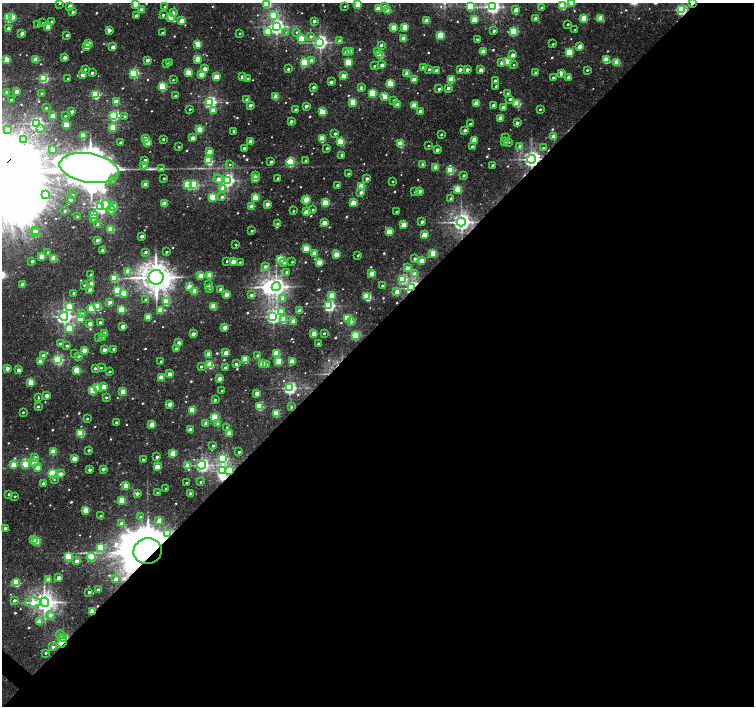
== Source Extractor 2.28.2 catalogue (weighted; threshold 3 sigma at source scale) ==
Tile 12 of 4 x 4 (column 4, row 3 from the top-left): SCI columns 4519-6022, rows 1639-3046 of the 6022 x 6028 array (HDU 1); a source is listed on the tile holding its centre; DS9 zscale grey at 2 x 2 block average (1 PNG px = mean of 2 x 2 image px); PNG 756 x 708 px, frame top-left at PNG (2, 3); each listed source drawn as its Kron ellipse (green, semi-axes under 4 px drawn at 4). Shown black and unused: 54% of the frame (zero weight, under 3 of 5 exposures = <1% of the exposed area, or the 3 px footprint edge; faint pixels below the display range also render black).
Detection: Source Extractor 2.28.2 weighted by HDU 2 'WHT'; one run over the whole footprint, this tile lists its part. Background 0.0162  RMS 0.0019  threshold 0.00867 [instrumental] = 3 sigma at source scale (4.5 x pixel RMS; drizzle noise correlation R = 1.50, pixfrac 1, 0.0396/0.0396 arcsec/px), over >= 5 px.
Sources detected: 651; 8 too faint to see at this stretch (2 x 2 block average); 2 inside a brighter object's white glare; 4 cosmic-ray / hot-pixel residue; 2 long thin detections or spike segments (spike, bleed or trail) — neither listed nor drawn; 4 inside a brighter listed object's ellipse — not listed separately; of the other 631, all 500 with FLUX_AUTO >= 0.544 (the completeness limit of this list) listed and drawn (131 fainter detections not listed), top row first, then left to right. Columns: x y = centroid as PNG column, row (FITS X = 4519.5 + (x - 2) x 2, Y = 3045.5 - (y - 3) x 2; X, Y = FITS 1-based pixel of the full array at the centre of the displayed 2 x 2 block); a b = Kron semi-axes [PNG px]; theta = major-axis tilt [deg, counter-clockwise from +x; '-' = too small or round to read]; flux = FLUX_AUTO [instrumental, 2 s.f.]
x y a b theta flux
60 3 2 2 - 0.59
572 3 3 3 - 14
692 3 3 2 - 3.5
267 4 3 3 - 27
135 5 3 2 - 7.3
358 5 3 2 - 11
70 6 3 2 - 5.1
345 6 2 2 - 0.55
384 6 3 3 - 1.5
471 6 3 3 - 26
563 6 3 3 - 24
165 7 2 2 - 1.2
493 7 4 4 - 140
541 8 3 2 - 1.1
378 9 3 2 - 9.2
141 10 2 2 - 4.5
388 10 3 2 - 11
516 10 3 2 - 6.2
681 10 3 3 - 79
73 12 2 2 - 2
173 13 4 3 - 1.9
163 15 3 3 - 1.1
274 15 3 3 - 30
136 16 2 2 - 2.1
12 17 3 3 - 5.6
171 17 3 3 - 17
9 18 3 3 - 42
536 18 2 2 - 3.3
601 18 3 2 - 12
474 19 3 2 - 9.9
584 19 3 3 - 20
182 21 3 2 - 9.5
314 21 2 2 - 1.9
427 21 3 2 - 8
52 22 2 2 - 2
43 23 2 2 - 0.56
568 24 2 2 - 0.66
38 25 2 2 - 1.1
48 27 3 2 - 8.4
276 27 4 4 - 170
394 27 3 2 - 9.7
405 27 3 2 - 12
8 28 3 2 - 1.5
109 30 3 2 - 3.7
575 30 2 2 - 0.77
268 31 3 3 - 16
494 31 3 2 - 1.2
514 31 3 3 - 36
286 32 4 3 - 0.63
297 32 3 3 - 0.63
22 33 2 2 - 4
162 33 2 2 - 1.8
240 34 2 2 - 0.7
67 35 2 2 - 1.4
311 36 3 3 - 1.1
440 36 3 3 - 23
301 38 3 3 - 16
404 39 3 2 - 9.8
478 40 2 2 - 1.7
340 41 3 2 - 4
320 42 4 3 - 150
88 43 3 2 - 4.9
198 44 3 3 - 11
553 44 2 2 - 0.64
381 45 2 2 - 1.6
580 46 3 2 - 6.4
87 47 3 2 - 4.6
113 47 2 2 - 5.2
350 51 3 2 - 6.4
346 52 2 2 - 3.2
377 52 3 3 - 1
483 52 3 2 - 9.8
569 52 3 3 - 26
380 55 3 3 - 23
513 55 3 2 - 5.1
65 58 2 2 - 2.7
198 59 3 2 - 12
7 60 3 3 - 10
36 60 3 2 - 10
147 60 2 2 - 2.7
311 60 3 2 - 3.5
607 60 3 3 - 18
169 62 2 2 - 0.54
348 62 3 3 - 21
502 62 3 2 - 4.4
507 62 3 3 - 19
617 62 3 3 - 14
167 63 2 2 - 1.2
304 63 3 3 - 32
382 65 2 2 - 3.3
514 65 3 2 - 0.58
374 66 2 2 - 0.71
423 68 3 2 - 3.6
85 69 2 2 - 0.78
205 69 3 2 - 5.4
288 69 2 2 - 1.4
429 69 2 2 - 1.3
436 70 3 2 - 2.9
460 70 2 2 - 2.6
467 70 2 2 - 2.9
481 70 3 2 - 5.6
587 70 2 2 - 0.74
92 73 2 2 - 1.8
134 73 3 3 - 54
189 73 3 3 - 15
407 73 3 2 - 8.8
536 73 2 2 - 3.1
201 74 3 2 - 6.7
561 74 3 2 - 1.6
82 75 3 2 - 3.5
344 76 3 2 - 8.3
216 77 3 2 - 13
242 77 2 2 - 5.3
553 77 2 2 - 1.1
569 77 3 2 - 4
43 78 3 3 - 47
68 79 2 2 - 1.1
247 79 3 2 - 0.8
173 80 2 2 - 0.58
414 80 3 2 - 9.3
451 80 3 3 - 20
495 81 2 2 - 2.9
331 82 3 2 - 2.4
390 84 3 3 - 22
496 86 2 2 - 0.66
163 87 3 3 - 35
314 87 2 2 - 2.3
361 87 3 3 - 1.1
448 88 2 2 - 2.5
439 89 2 2 - 1.3
17 91 2 2 - 5.7
6 92 2 2 - 1.3
42 93 2 2 - 1.2
372 93 3 3 - 23
508 93 3 2 - 1.4
95 95 3 3 - 38
175 96 2 2 - 1.3
276 97 3 2 - 11
385 97 3 3 - 9.8
510 99 3 3 - 1.1
11 100 2 2 - 0.67
247 100 2 2 - 3.1
394 100 3 2 - 0.94
116 102 3 2 - 8.6
210 102 4 3 - 100
353 102 3 3 - 18
476 103 3 2 - 8.9
517 104 3 3 - 23
250 105 2 2 - 2.8
398 105 3 2 - 6
414 105 3 3 - 11
493 105 3 2 - 1.3
306 106 2 2 - 2.8
503 107 3 2 - 2.4
46 108 2 2 - 0.82
190 109 2 2 - 0.69
540 109 2 2 - 1.1
213 110 3 3 - 4.3
296 110 2 2 - 2.7
72 111 2 2 - 2.3
420 111 2 2 - 3.7
322 112 3 3 - 20
114 115 3 3 - 69
53 116 3 2 - 7.9
65 116 2 2 - 0.67
125 116 3 3 - 1
500 118 3 2 - 6.7
291 121 2 2 - 2
36 123 3 3 - 98
517 123 2 2 - 2.1
470 124 2 2 - 1.1
66 125 3 2 - 12
113 127 3 3 - 19
41 128 4 3 - 1.1
8 130 2 2 - 1.8
200 130 3 3 - 20
465 130 3 2 - 1.9
234 131 2 2 - 2.1
335 133 2 2 - 1.7
441 135 2 2 - 0.82
83 136 3 2 - 11
554 137 3 2 - 8.5
193 138 2 2 - 5.2
505 138 3 2 - 0.76
24 139 4 3 - 1.4
145 139 3 2 - 8.4
163 139 2 2 - 1.1
322 139 3 3 - 15
474 140 4 3 - 7
251 141 3 2 - 6
120 142 2 2 - 1.4
341 142 3 3 - 22
505 142 3 2 - 2.5
509 142 3 3 - 0.7
148 143 4 2 - 6.1
400 144 3 3 - 21
428 146 2 2 - 0.59
520 146 3 3 - 2.4
179 147 2 2 - 0.54
472 147 2 2 - 2
244 148 2 2 - 2.3
327 148 2 2 - 0.88
543 148 3 2 - 0.99
53 150 3 3 - 1.9
437 150 2 2 - 3.1
209 152 3 2 - 7.9
342 155 2 2 - 2.1
531 159 4 4 - 220
145 160 2 2 - 1.9
209 161 3 3 - 32
306 161 2 2 - 1.7
271 162 2 2 - 1.7
290 162 4 3 - 35
230 164 3 3 - 0.68
423 164 2 2 - 3.6
144 165 3 3 - 2.2
492 165 2 2 - 1.5
436 167 3 2 - 7.2
89 168 30 14 -10 1500
162 169 4 3 - 1.4
450 171 3 3 - 26
349 174 2 2 - 2.5
463 175 2 2 - 1.2
255 176 2 2 - 2.7
164 178 2 2 - 0.9
278 178 2 2 - 0.83
367 178 2 2 - 2.1
218 179 5 3 - 3.4
255 179 3 2 - 3.9
113 180 3 3 - 1.2
227 180 4 3 - 140
393 181 2 2 - 0.59
145 184 3 2 - 5.7
188 185 3 3 - 27
194 185 3 3 - 45
337 185 2 2 - 1.1
362 186 3 3 - 18
223 188 3 3 - 7.8
458 189 3 3 - 22
419 191 3 2 - 4.8
361 192 3 2 - 2.3
415 192 2 2 - 0.8
45 194 3 3 - 2.4
73 195 3 2 - 0.69
213 197 3 3 - 24
222 197 3 3 - 1.6
255 198 3 3 - 17
451 198 2 2 - 1.4
71 199 2 2 - 3.6
306 200 4 3 - 16
325 203 3 3 - 19
353 203 3 3 - 13
164 204 3 2 - 9.4
267 204 3 2 - 4.6
106 205 5 3 - 5.4
114 206 4 3 - 3.3
101 207 4 3 - 140
252 207 3 2 - 7.1
111 210 4 4 - 3.8
313 210 3 2 - 0.88
65 211 2 2 - 1
293 211 2 2 - 0.57
306 212 3 2 - 6.6
396 212 2 2 - 0.91
93 215 3 3 - 8.5
77 217 2 2 - 0.77
94 219 3 3 - 4.1
422 222 2 2 - 2.3
461 222 4 4 - 270
324 223 3 3 - 5.9
98 224 3 2 - 2.8
278 224 3 2 - 2.9
403 225 3 2 - 9.4
111 229 3 3 - 19
35 230 3 2 - 2.7
252 231 2 2 - 0.96
389 232 3 2 - 11
36 233 3 3 - 11
424 235 3 2 - 9.8
142 236 2 2 - 2.6
97 240 2 2 - 3.3
236 245 2 2 - 0.73
306 248 3 3 - 16
103 251 2 2 - 6
48 252 3 2 - 0.67
146 252 3 2 - 0.93
166 252 2 2 - 0.97
433 253 3 2 - 16
314 254 3 2 - 9.7
336 254 3 2 - 8.2
358 255 2 2 - 0.76
42 256 3 2 - 9.3
54 259 3 3 - 15
281 259 3 3 - 27
415 259 2 2 - 1.5
32 261 2 2 - 2.2
227 261 2 2 - 0.76
421 261 3 2 - 8
233 262 3 2 - 6.8
240 262 2 2 - 0.68
292 262 2 2 - 0.55
319 262 3 2 - 8.7
284 263 3 3 - 1.4
265 266 3 2 - 2.3
407 268 3 2 - 5.4
128 272 3 3 - 9.2
286 272 2 2 - 1.2
372 273 3 2 - 9.4
415 274 3 2 - 5.1
91 275 2 2 - 2.7
210 275 3 3 - 13
200 276 3 2 - 8.4
156 277 7 7 - 770
114 278 3 3 - 23
403 279 3 3 - 38
23 284 2 2 - 4.7
91 284 2 2 - 4.1
84 285 2 2 - 0.8
208 285 3 2 - 1.9
276 286 4 4 - 230
382 286 2 2 - 0.76
189 287 3 2 - 11
412 288 4 2 - 130
209 289 3 3 - 0.66
221 289 2 2 - 3.4
90 290 2 2 - 3
118 291 3 3 - 34
195 291 3 3 - 12
397 292 3 2 - 4.9
74 293 2 2 - 2.1
124 293 3 3 - 6.8
226 294 3 2 - 7.1
251 295 3 2 - 1.9
332 295 3 3 - 10
367 297 3 3 - 29
282 299 3 3 - 3.2
146 300 3 2 - 2.1
110 302 3 2 - 2.6
166 302 3 3 - 23
98 306 3 3 - 16
213 306 3 3 - 13
329 306 3 3 - 85
69 307 4 3 - 14
91 309 3 3 - 22
122 310 3 3 - 23
160 310 3 3 - 10
299 310 2 2 - 3.5
281 311 3 3 - 6.7
82 314 3 3 - 2.9
64 316 4 4 - 170
273 316 4 4 - 150
148 317 3 2 - 11
348 318 3 3 - 29
80 319 3 3 - 11
284 320 3 3 - 15
293 321 3 2 - 6.5
100 322 2 2 - 1.7
351 322 3 3 - 2
90 324 3 2 - 4.1
123 326 2 2 - 5
225 327 3 2 - 6.9
69 328 3 3 - 20
324 333 2 2 - 0.76
104 334 3 2 - 5.5
193 334 2 2 - 3.9
314 334 3 2 - 9.6
355 335 3 3 - 43
103 337 3 2 - 4.6
99 338 3 2 - 0.62
179 343 2 2 - 3.5
60 344 2 2 - 1.5
319 344 2 2 - 3.7
67 346 2 2 - 1.2
114 349 2 2 - 1.7
176 349 2 2 - 3.1
84 350 3 2 - 7.2
104 350 2 2 - 4.6
226 353 3 2 - 7.2
277 353 3 3 - 19
75 354 2 2 - 0.7
208 354 3 2 - 6.2
43 355 3 2 - 2.8
257 355 2 2 - 1
79 356 2 2 - 1.8
58 359 3 3 - 65
245 359 3 3 - 20
161 361 2 2 - 1.3
279 361 3 3 - 17
292 361 3 2 - 9
40 362 3 2 - 7.2
263 363 3 2 - 10
236 364 3 3 - 1.4
267 364 3 2 - 1.9
210 365 3 3 - 22
201 367 3 2 - 0.92
225 367 3 2 - 1.4
7 368 2 2 - 4.2
95 368 2 2 - 1.5
101 368 2 2 - 0.9
18 370 3 2 - 2.6
77 370 3 3 - 18
109 372 3 2 - 1.1
170 374 3 2 - 5.8
161 378 3 2 - 10
219 379 2 2 - 5.1
31 382 3 3 - 14
104 387 3 2 - 6.7
98 388 3 3 - 13
289 388 3 3 - 110
93 390 3 3 - 21
222 391 2 2 - 0.58
123 392 3 2 - 12
257 393 3 2 - 6.6
47 396 3 2 - 3.6
106 397 2 2 - 1.1
38 398 4 2 - 0.64
215 400 2 2 - 1.1
170 404 3 2 - 5.6
259 406 3 3 - 22
38 407 2 2 - 1.1
291 407 3 2 - 0.71
192 410 3 3 - 16
23 412 2 2 - 0.68
276 413 3 3 - 22
215 417 3 3 - 38
87 419 2 2 - 0.65
116 422 2 2 - 1.6
206 423 3 2 - 4.5
152 424 3 2 - 6.6
218 424 3 3 - 3
227 427 2 2 - 0.56
190 430 3 2 - 7.2
81 433 3 3 - 28
229 433 3 2 - 9.3
213 446 2 2 - 1.3
89 450 2 2 - 1.6
53 452 3 3 - 11
239 452 2 2 - 0.82
173 453 3 2 - 11
157 457 2 2 - 1.4
35 458 3 2 - 3
74 459 3 2 - 9.8
143 459 2 2 - 0.8
222 459 4 3 - 48
34 462 3 3 - 10
26 464 3 3 - 19
14 465 3 3 - 13
187 465 3 2 - 6.4
202 465 4 3 - 110
37 467 3 3 - 5
157 467 3 2 - 11
103 469 2 2 - 2.6
90 470 2 2 - 2
222 470 3 3 - 56
230 471 3 3 - 26
52 473 3 3 - 47
61 474 3 2 - 4
54 480 3 3 - 0.56
200 482 3 2 - 0.7
43 483 3 2 - 2.4
186 483 2 2 - 0.59
126 486 3 2 - 10
166 489 2 2 - 0.93
137 493 3 2 - 2.2
158 493 2 2 - 1.5
9 494 2 2 - 1
191 494 2 2 - 3.9
15 496 2 2 - 0.62
122 501 3 3 - 19
86 510 3 3 - 14
101 516 2 2 - 0.88
141 517 2 2 - 2.4
159 521 3 2 - 5
121 524 3 2 - 2.3
5 528 2 2 - 2.9
168 534 3 3 - 41
34 539 3 2 - 13
37 541 3 3 - 19
100 548 3 3 - 21
147 551 14 13 - 2500
68 557 3 3 - 36
91 557 4 3 - 34
76 561 3 2 - 3.5
59 578 3 2 - 5.6
48 579 3 2 - 4.6
116 579 3 2 - 2.4
16 582 3 3 - 31
98 590 2 2 - 2.5
89 592 2 2 - 1.9
14 600 3 2 - 1.5
33 602 8 5 1 6.4
44 602 4 4 - 360
92 612 3 2 - 14
50 615 4 3 - 2.6
39 622 3 2 - 5.9
60 635 4 4 - 1.9
63 638 4 3 - 51
62 643 5 2 - 12
53 647 3 3 - 1.4
45 653 2 2 - 0.86
Overlapping masked pixels (flux is a lower limit): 11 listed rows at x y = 692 3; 681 10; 531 159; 461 222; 412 288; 230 471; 168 534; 147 551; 92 612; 63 638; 62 643
Isophote crosses this tile's border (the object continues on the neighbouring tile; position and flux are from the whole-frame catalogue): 8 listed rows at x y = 60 3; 572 3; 692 3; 267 4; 471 6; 563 6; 493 7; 9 18